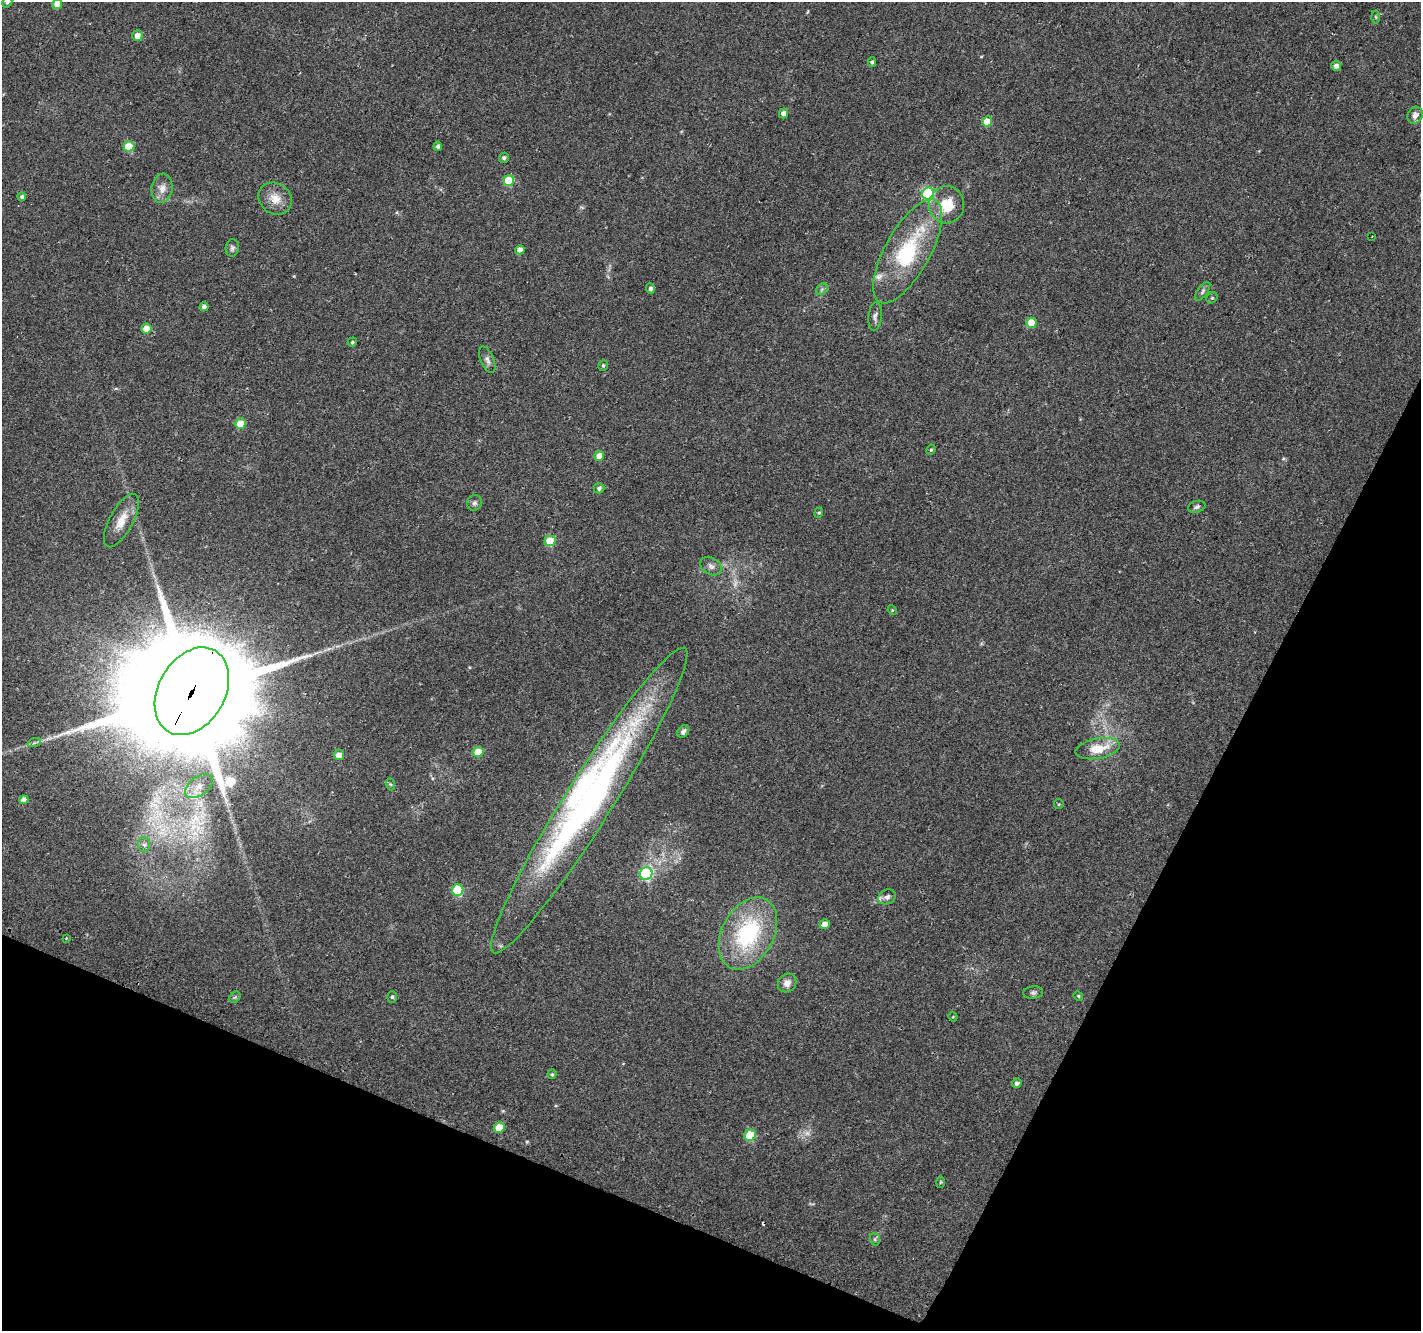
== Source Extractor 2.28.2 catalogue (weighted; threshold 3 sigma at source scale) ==
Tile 15 of 4 x 4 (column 3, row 4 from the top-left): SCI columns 2859-4277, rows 300-1628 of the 5709 x 5850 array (HDU 1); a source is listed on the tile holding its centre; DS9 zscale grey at full resolution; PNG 1423 x 1333 px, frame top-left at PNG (2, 2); each listed source drawn as its Kron ellipse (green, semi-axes under 4 px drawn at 4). Shown black and unused: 22% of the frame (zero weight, under 2 of 3 exposures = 2% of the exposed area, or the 3 px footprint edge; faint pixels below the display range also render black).
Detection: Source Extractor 2.28.2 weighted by HDU 2 'WHT'; one run over the whole footprint, this tile lists its part. Background 0.0558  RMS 0.011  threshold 0.0496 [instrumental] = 3 sigma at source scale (4.5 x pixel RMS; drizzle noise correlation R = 1.50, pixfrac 1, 0.0396/0.0396 arcsec/px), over >= 5 px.
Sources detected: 80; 3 too faint to see at this stretch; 1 cosmic-ray / hot-pixel residue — neither listed nor drawn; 2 inside a brighter listed object's ellipse — not listed separately; the other 74 listed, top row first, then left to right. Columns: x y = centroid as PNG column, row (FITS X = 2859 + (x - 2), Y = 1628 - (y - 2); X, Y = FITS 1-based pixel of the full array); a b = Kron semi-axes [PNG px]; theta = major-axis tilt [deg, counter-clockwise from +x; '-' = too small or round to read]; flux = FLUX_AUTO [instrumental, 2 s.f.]
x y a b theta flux
7 2 6 4 59 2.4
57 4 5 5 - 8.5
1376 17 6 4 -88 1.5
137 36 5 5 - 8.7
872 62 4 4 - 1.9
1336 66 5 5 - 4.3
783 113 5 4 - 5.7
1415 115 9 7 64 6.5
987 121 5 5 - 19
129 146 5 5 - 42
438 146 4 4 - 2.3
504 158 5 5 - 2.5
509 181 5 5 - 36
162 188 15 10 81 8.8
928 194 6 6 - 110
22 197 4 4 - 2.4
275 199 17 15 -38 15
947 205 18 17 - 29
1372 237 3 2 - 0.71
232 248 9 6 82 3.1
520 250 5 4 - 7.9
908 251 58 22 61 96
650 288 5 4 - 3.5
822 289 6 5 - 2.1
1203 291 11 5 54 3
1212 298 6 5 - 1.5
204 307 4 4 - 4.4
875 316 14 6 85 4.4
1031 323 5 5 - 19
146 328 5 5 - 15
352 342 5 4 - 1.9
487 360 14 6 -67 4.5
603 365 5 4 - 1.6
240 424 5 5 - 19
931 450 5 4 - 1.5
599 456 5 5 - 11
599 488 5 5 - 2.9
474 503 8 7 - 3.1
1197 507 9 5 16 2.6
819 513 5 4 - 1.4
121 520 30 11 62 18
550 541 5 5 - 34
711 566 11 8 -31 4.8
892 610 5 4 - 1.1
192 691 47 33 60 53000
683 732 7 5 48 3.9
34 743 7 4 19 2
1098 749 22 10 11 27
478 752 5 5 - 23
339 755 5 5 - 9.1
390 784 6 4 -70 1.4
199 786 15 9 36 11
24 800 5 4 - 6.3
589 800 180 23 58 460
1059 804 5 4 - 1.3
144 845 7 6 - 3.1
646 873 6 6 - 130
458 890 6 5 - 60
887 897 9 7 25 3.6
825 924 5 5 - 9.1
748 933 38 26 61 110
66 938 3 2 - 1.1
787 983 10 8 48 7.3
1033 993 10 6 5 2.8
1078 996 5 4 - 1.2
235 997 6 5 - 1.6
392 997 6 5 - 1.8
953 1017 5 4 - 0.96
552 1074 5 4 - 1.6
1017 1083 5 4 - 3.9
499 1127 5 5 - 23
750 1135 6 5 - 40
940 1182 6 4 88 1.3
875 1239 6 5 - 1.9
Overlapping masked pixels (flux is a lower limit): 1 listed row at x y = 192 691
Isophote crosses this tile's border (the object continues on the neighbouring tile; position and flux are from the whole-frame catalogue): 2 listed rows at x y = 7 2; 57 4